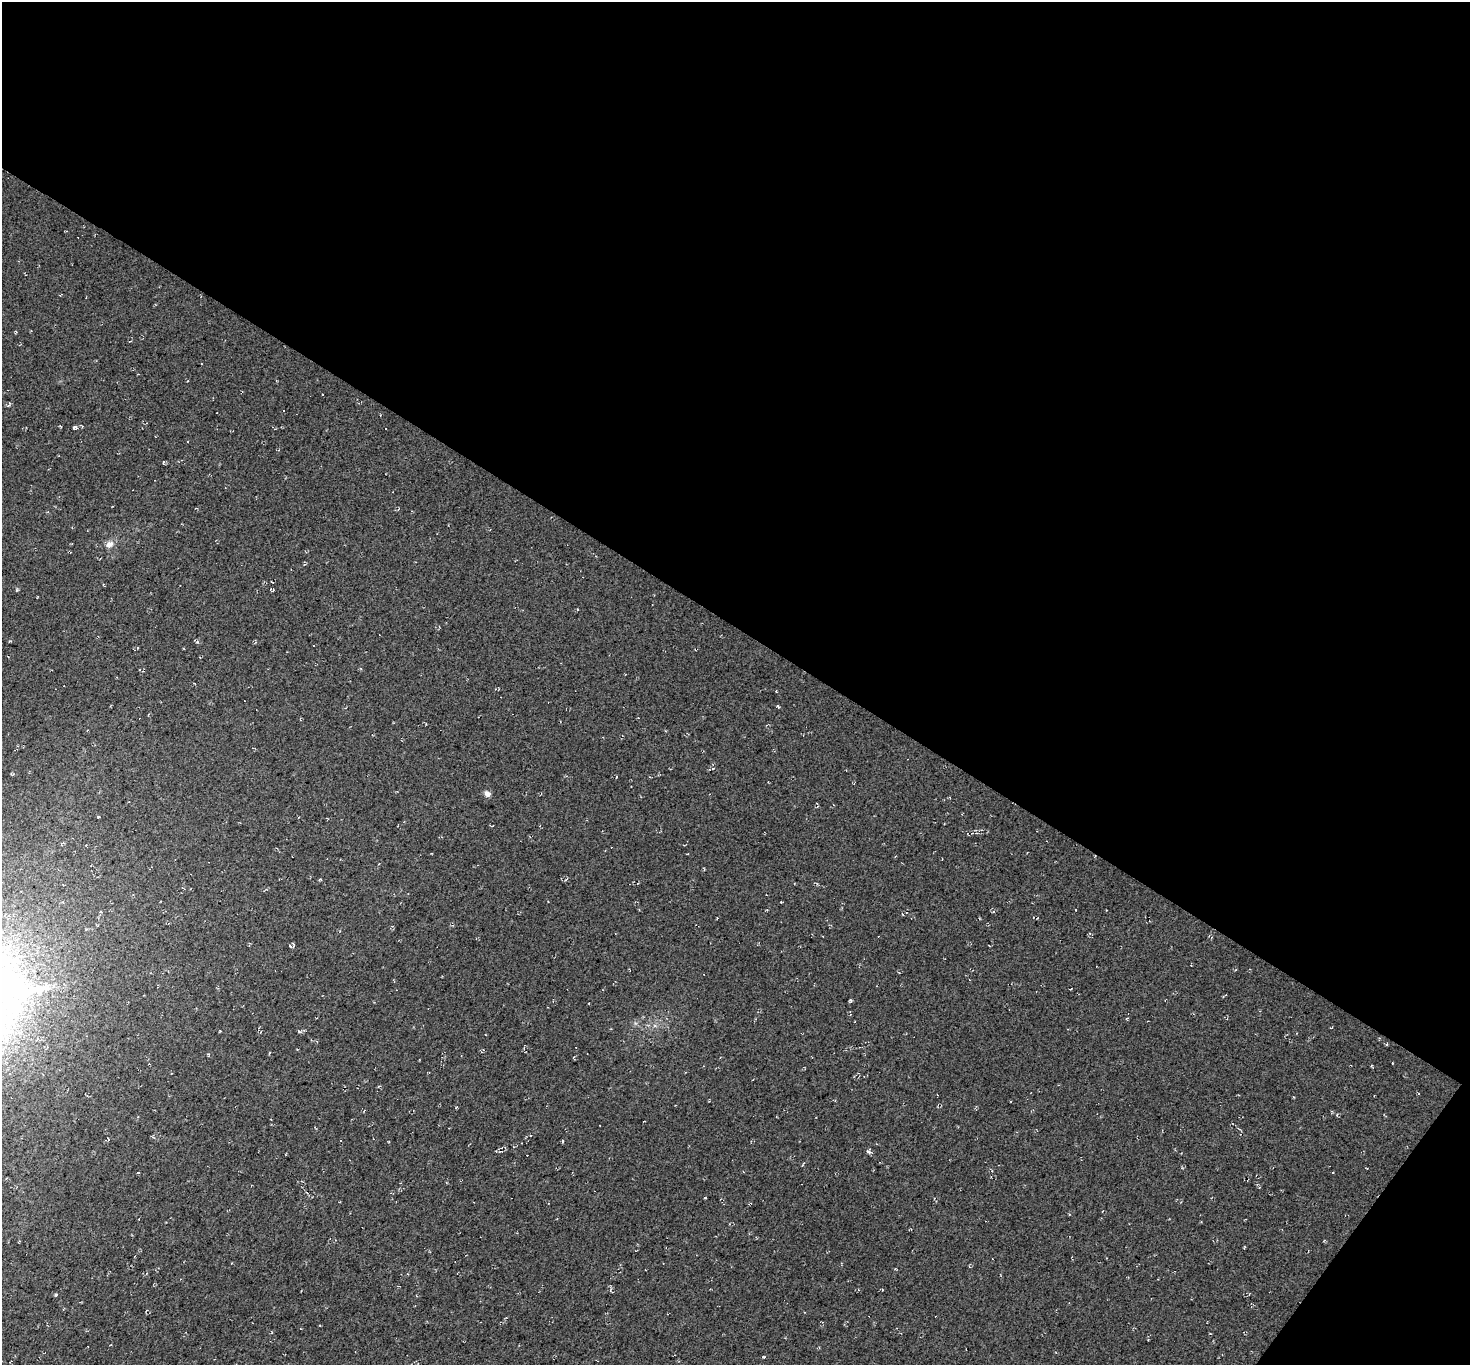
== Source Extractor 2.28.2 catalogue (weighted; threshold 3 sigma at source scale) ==
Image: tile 2 of 2 x 2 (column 2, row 1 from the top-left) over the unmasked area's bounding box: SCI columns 1571-3038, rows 1469-2831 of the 3086 x 3104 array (HDU 1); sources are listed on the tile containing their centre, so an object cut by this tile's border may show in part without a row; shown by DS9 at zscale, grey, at full resolution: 1 PNG px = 1 image px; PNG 1472 x 1367 px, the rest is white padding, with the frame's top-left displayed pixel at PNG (2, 2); no overlay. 47% of this frame is shown black and not used: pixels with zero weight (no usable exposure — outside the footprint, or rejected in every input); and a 3 px margin inside the footprint's outer edge (the drizzle kernel's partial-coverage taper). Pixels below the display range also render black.
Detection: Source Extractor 2.28.2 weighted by HDU 2 'WHT'; one run over the whole footprint, this tile lists its part. Background 0.00253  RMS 0.0088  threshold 0.0398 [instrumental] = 3 sigma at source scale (4.5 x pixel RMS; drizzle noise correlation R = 1.50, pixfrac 1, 0.0396/0.0396 arcsec/px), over >= 5 px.
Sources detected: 44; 18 cosmic-ray / hot-pixel residue — not listed; the other 26 listed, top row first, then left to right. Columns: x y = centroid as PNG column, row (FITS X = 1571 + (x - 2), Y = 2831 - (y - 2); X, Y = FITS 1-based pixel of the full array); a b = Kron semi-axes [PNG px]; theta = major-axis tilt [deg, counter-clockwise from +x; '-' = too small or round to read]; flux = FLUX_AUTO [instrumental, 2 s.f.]
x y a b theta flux
16 332 4 3 - 0.88
130 341 4 2 - 0.6
283 410 3 2 - 0.69
75 427 6 4 0 2.3
163 462 5 3 - 1
109 544 10 8 25 5.1
272 590 5 3 - 1
577 610 3 2 - 1.1
197 642 6 3 18 1.1
495 689 4 4 - 0.9
776 691 3 3 - 0.62
778 706 5 3 - 1.2
11 774 6 3 -9 0.89
616 777 3 2 - 0.59
487 794 7 7 - 3.7
101 912 3 3 - 0.84
290 946 6 3 -46 0.87
299 1031 6 3 -31 1.4
269 1053 4 2 - 0.77
456 1108 3 2 - 0.72
644 1121 3 2 - 0.56
563 1141 4 3 - 0.99
868 1151 7 5 13 2.1
138 1173 3 2 - 0.69
1069 1214 4 3 - 0.7
764 1357 5 2 - 0.77
Unlisted compact peaks at least as high as the median listed source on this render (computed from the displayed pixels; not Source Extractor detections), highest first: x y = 17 590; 98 817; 320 879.